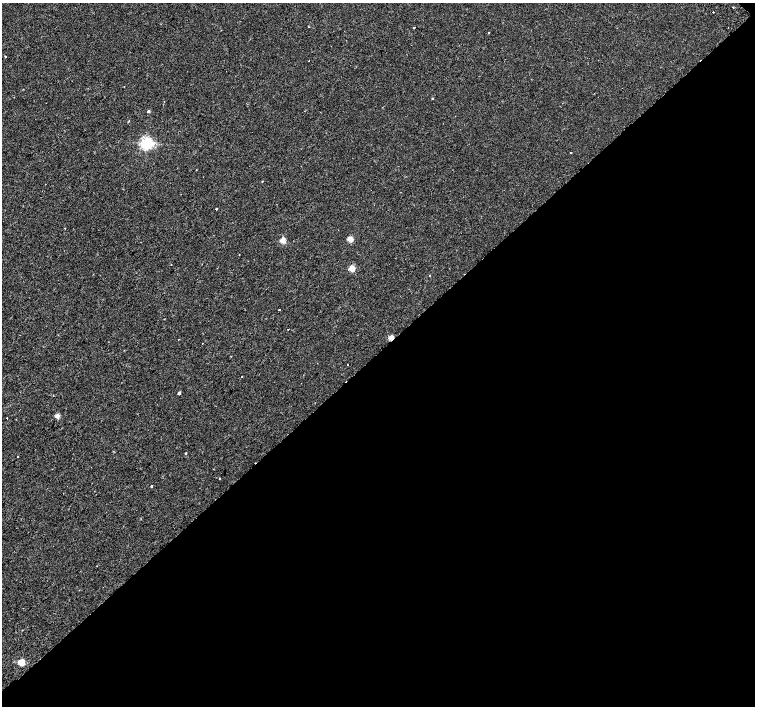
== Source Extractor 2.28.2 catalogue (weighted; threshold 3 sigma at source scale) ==
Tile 12 of 4 x 4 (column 4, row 3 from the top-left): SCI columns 4561-6065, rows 1605-3012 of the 6117 x 6089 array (HDU 1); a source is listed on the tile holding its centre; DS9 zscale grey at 2 x 2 block average (1 PNG px = mean of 2 x 2 image px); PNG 757 x 708 px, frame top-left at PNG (2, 3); no overlay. Shown black and unused: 50% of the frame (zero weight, under 2 of 3 exposures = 3% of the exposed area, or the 3 px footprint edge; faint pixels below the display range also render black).
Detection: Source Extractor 2.28.2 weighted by HDU 2 'WHT'; one run over the whole footprint, this tile lists its part. Background 0.00183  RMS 0.0023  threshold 0.0105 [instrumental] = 3 sigma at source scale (4.5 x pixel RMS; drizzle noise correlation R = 1.50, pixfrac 1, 0.0396/0.0396 arcsec/px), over >= 5 px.
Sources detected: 32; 2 cosmic-ray / hot-pixel residue — not listed; the other 30 listed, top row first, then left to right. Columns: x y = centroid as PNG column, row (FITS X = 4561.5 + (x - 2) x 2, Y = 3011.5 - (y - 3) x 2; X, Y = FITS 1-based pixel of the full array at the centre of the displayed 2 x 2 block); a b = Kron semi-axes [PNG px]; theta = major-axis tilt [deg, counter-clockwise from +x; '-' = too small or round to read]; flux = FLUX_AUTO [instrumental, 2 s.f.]
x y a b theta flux
733 7 2 2 - 0.27
713 12 2 2 - 1.2
414 27 2 2 - 0.57
489 32 2 2 - 0.57
5 56 2 2 - 3
505 59 2 2 - 0.36
432 98 2 2 - 0.42
148 111 3 2 - 1.2
146 143 4 4 - 110
571 153 2 2 - 0.74
262 181 2 2 - 0.26
216 209 2 2 - 1
350 239 3 3 - 11
283 241 3 3 - 12
239 255 2 2 - 0.24
352 269 3 3 - 12
430 275 2 2 - 0.23
279 309 2 2 - 0.52
288 329 2 2 - 0.27
391 338 3 2 - 10
348 364 2 2 - 0.26
242 376 2 2 - 0.24
179 393 3 2 - 1.2
57 416 3 2 - 6.7
7 418 2 2 - 1.1
185 453 2 2 - 0.77
18 456 2 2 - 0.27
219 478 2 2 - 1.4
151 486 2 2 - 1.9
21 662 3 3 - 18
Overlapping masked pixels (flux is a lower limit): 1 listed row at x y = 391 338
Diffuse or blended objects may show on this block-average render without a row.